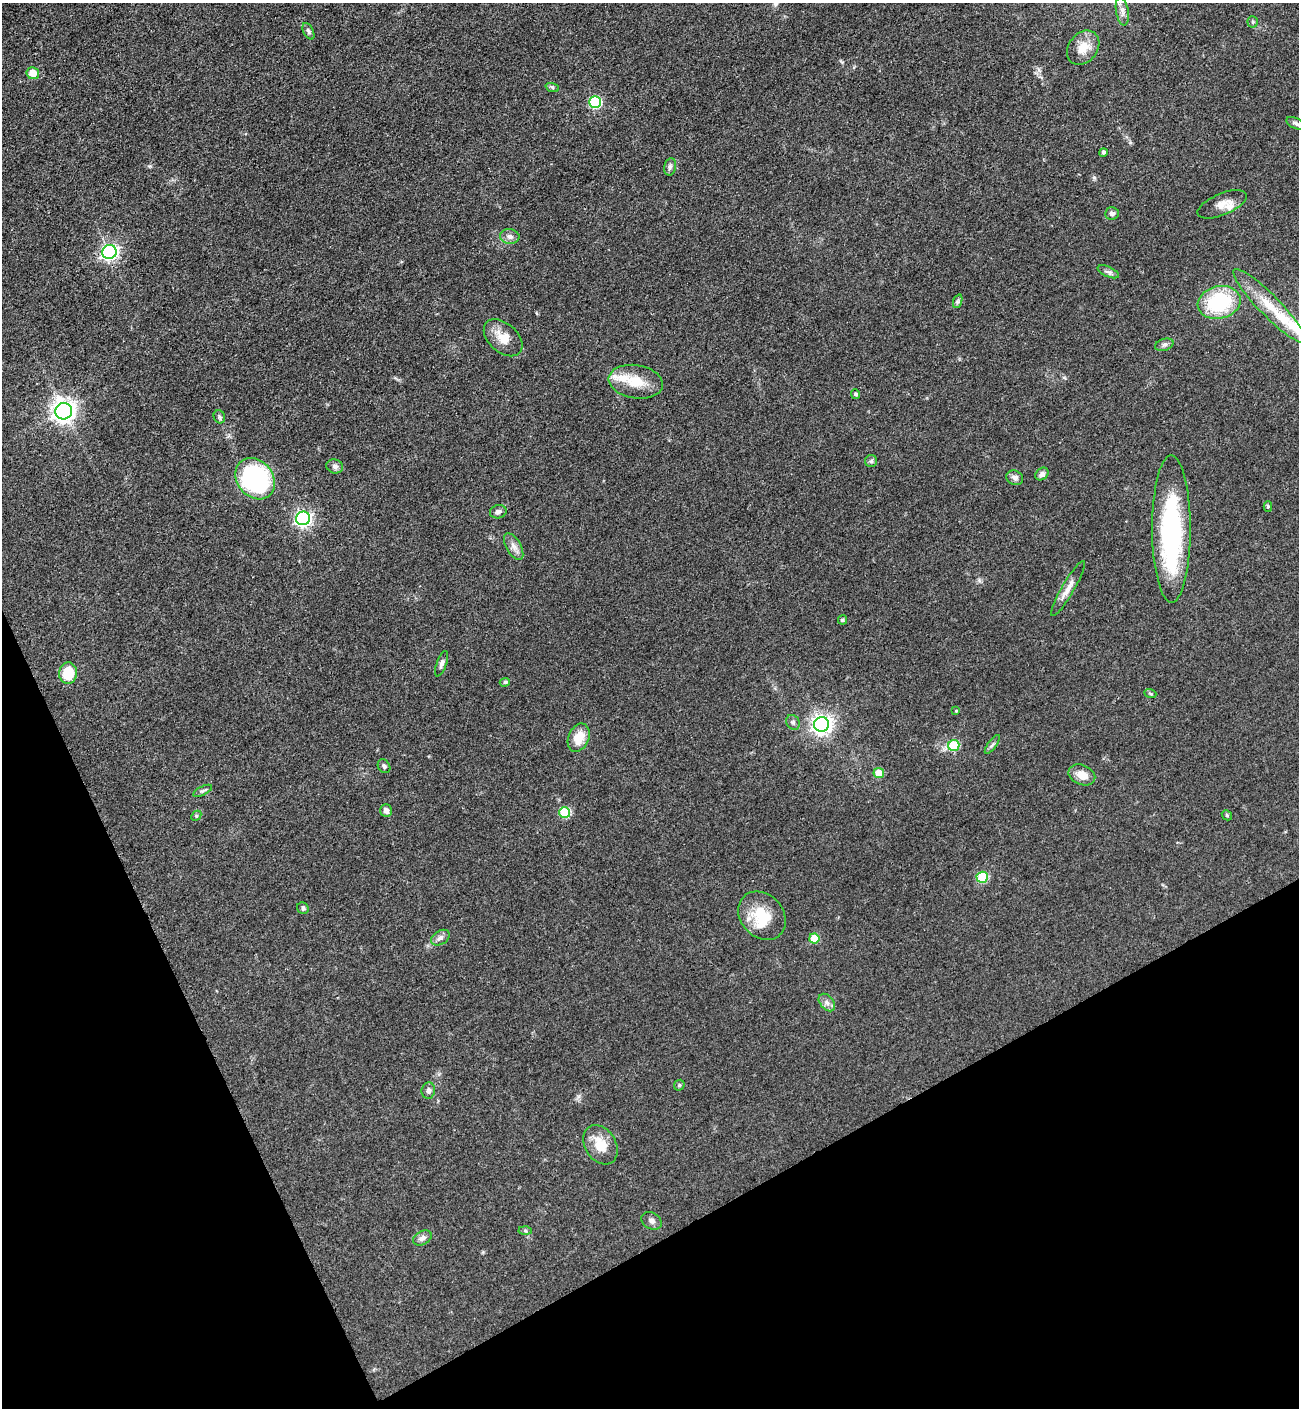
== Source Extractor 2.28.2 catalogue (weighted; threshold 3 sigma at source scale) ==
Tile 14 of 4 x 4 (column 2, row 4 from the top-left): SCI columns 1675-2971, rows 100-1505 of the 5807 x 5823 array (HDU 1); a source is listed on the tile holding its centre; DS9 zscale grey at full resolution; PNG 1301 x 1410 px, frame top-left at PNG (2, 3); each listed source drawn as its Kron ellipse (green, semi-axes under 4 px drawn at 4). Shown black and unused: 22% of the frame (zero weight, under 3 of 4 exposures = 9% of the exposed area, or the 3 px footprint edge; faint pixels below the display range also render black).
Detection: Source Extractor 2.28.2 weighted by HDU 2 'WHT'; one run over the whole footprint, this tile lists its part. Background 0.0404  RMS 0.0045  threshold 0.0201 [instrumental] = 3 sigma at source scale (4.5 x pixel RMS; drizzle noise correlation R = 1.50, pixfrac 1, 0.05/0.05 arcsec/px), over >= 5 px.
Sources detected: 69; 1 inside a brighter object's white glare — neither listed nor drawn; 2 inside a brighter listed object's ellipse — not listed separately; the other 66 listed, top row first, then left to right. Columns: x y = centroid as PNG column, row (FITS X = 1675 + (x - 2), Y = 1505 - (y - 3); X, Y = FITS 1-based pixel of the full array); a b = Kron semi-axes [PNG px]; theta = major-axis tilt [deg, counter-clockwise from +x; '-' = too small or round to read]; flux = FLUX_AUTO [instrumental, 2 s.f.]
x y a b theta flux
1122 11 14 6 -80 2.3
1253 22 5 5 - 0.68
308 31 9 5 -64 1.1
1083 48 19 14 52 7.2
33 73 6 6 - 5.7
552 87 7 4 -19 0.71
595 102 6 6 - 45
1296 123 10 5 -25 1.2
1103 152 4 4 - 1.1
670 167 9 6 78 1.2
1222 204 26 10 23 5.6
1112 213 7 6 - 1.4
510 236 10 7 -6 2.1
109 252 7 7 - 130
1108 272 11 5 -23 1.4
958 301 7 4 71 0.82
1219 302 22 16 13 34
1270 306 50 10 -46 14
503 338 22 14 -42 7.1
1164 345 9 6 18 1.3
636 382 27 16 -9 11
856 394 5 4 - 0.94
64 411 8 8 - 330
219 417 6 5 - 0.81
871 461 6 6 - 0.93
335 466 8 7 - 1.6
1042 474 7 5 39 1.5
1015 478 8 7 - 1.9
255 479 22 18 -51 71
1268 506 5 4 - 0.68
498 512 8 6 13 1.6
303 518 7 6 - 120
1171 529 73 19 -90 67
514 546 15 7 -60 2.7
1068 589 31 6 60 4.1
842 620 4 4 - 0.52
442 664 13 5 70 1.5
68 673 11 9 85 14
505 682 5 4 - 0.94
1150 693 6 3 -20 0.61
956 711 4 3 - 0.43
793 722 8 6 -57 1.3
822 724 7 7 - 240
579 738 15 10 67 7.8
992 744 11 3 54 0.87
954 745 6 5 - 22
384 766 7 5 -56 1
879 773 5 5 - 8
1082 775 14 10 -23 5.4
203 791 10 4 26 0.98
386 811 6 5 - 1.8
565 812 5 5 - 25
1227 815 5 4 - 0.52
196 816 6 4 46 0.59
982 877 6 5 - 24
303 908 6 5 - 1
762 916 26 21 -47 15
440 938 10 6 32 1.9
814 938 5 5 - 13
827 1003 10 6 -50 1.9
679 1085 6 4 46 0.6
428 1091 8 6 84 1.7
600 1145 21 15 -57 9.3
651 1221 11 8 -33 1.8
525 1231 6 4 -2 0.67
422 1238 10 6 30 2